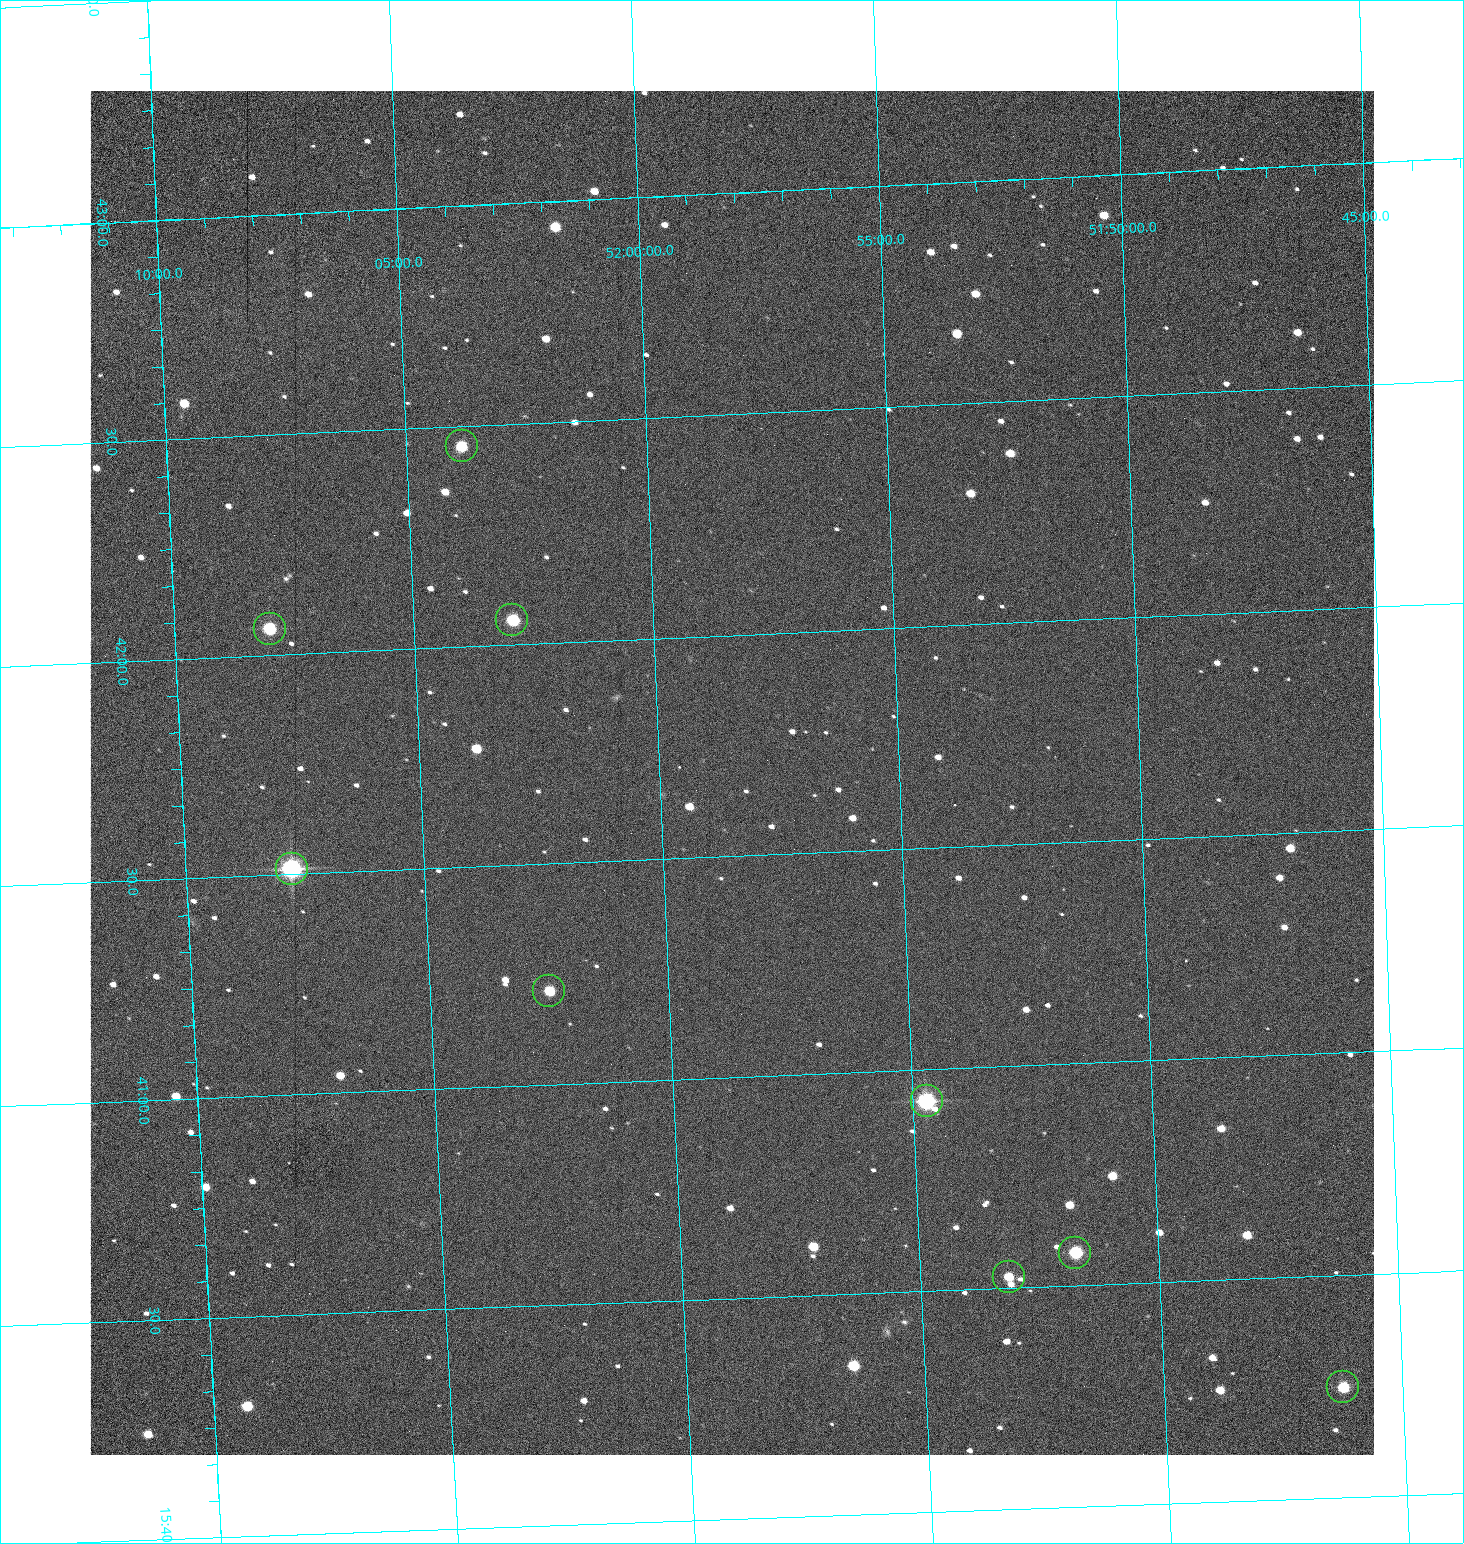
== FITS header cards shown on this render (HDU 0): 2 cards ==
NAXIS1  =                 1284 /fastest changing axis
NAXIS2  =                 1364 /next to fastest changing axis

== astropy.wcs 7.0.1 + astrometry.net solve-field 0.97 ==
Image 1284 x 1364 px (HDU 0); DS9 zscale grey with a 90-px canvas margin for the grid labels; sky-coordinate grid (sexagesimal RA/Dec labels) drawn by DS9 from the SOLVED WCS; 9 Tycho-2 reference stars matched to detected sources circled (green)
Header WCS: RA---TAN/DEC--TAN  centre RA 15:41:41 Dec +51:59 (235.42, +51.98 deg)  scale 1.26 arcsec/px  FOV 26.9' x 28.5'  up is +92 deg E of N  parity flipped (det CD > 0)
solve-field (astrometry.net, Tycho-2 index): VERIFIED the header's WCS against the Tycho-2 star catalogue (9 matches, 0 conflicts) and refined it, rather than solving blind
Solved WCS: RA---TAN-SIP/DEC--TAN-SIP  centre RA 15:41:41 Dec +51:58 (235.42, +51.97 deg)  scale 1.25 arcsec/px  FOV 26.8' x 28.5'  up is +92 deg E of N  parity flipped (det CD > 0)
The solver's refit moves the header's centre by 0.49 arcsec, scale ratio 0.9972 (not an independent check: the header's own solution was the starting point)
Tycho-2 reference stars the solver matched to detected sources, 9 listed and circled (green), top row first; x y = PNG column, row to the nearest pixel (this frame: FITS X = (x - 90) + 1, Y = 1364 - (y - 91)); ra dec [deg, ICRS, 3 dp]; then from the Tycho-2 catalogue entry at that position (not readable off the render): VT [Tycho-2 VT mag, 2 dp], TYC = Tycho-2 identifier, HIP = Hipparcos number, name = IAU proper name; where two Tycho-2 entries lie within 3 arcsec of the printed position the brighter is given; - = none
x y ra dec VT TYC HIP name
462 446 235.614 +52.064 11.61 3489-1132-1 - -
512 620 235.514 +52.049 11.19 3489-1407-1 - -
270 629 235.515 +52.133 11.12 3489-1380-1 - -
292 869 235.378 +52.130 9.31 3489-1322-1 76850 -
549 991 235.303 +52.042 11.52 3489-958-1 - -
927 1101 235.232 +51.912 9.59 3489-824-1 - -
1075 1253 235.143 +51.862 10.97 3489-1016-1 - -
1009 1277 235.131 +51.886 12.29 3489-908-1 - -
1343 1387 235.062 +51.771 11.53 3489-1453-1 - -